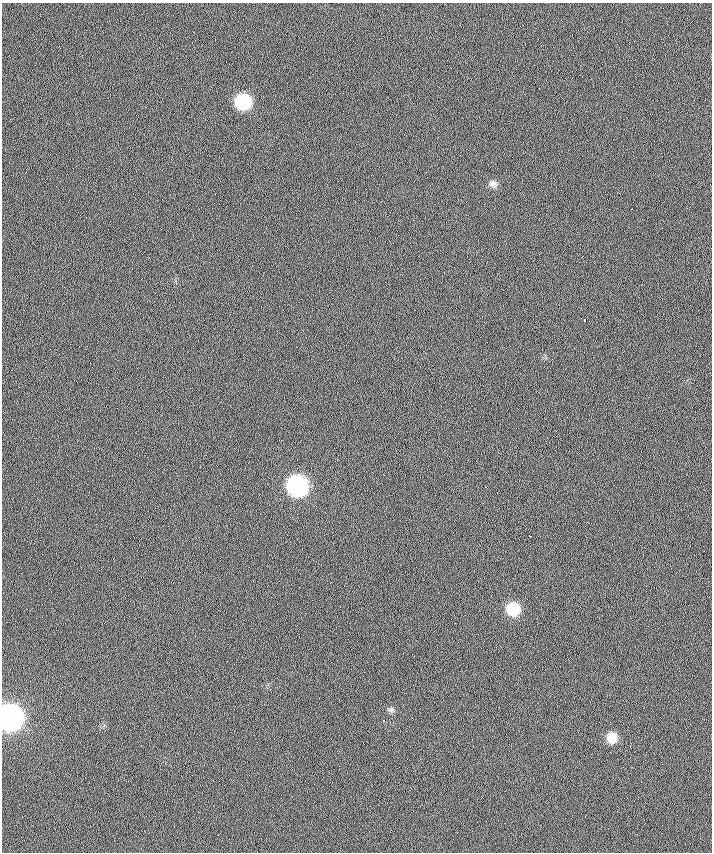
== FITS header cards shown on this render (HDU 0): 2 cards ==
NAXIS1  =                  710 /
NAXIS2  =                  850 /

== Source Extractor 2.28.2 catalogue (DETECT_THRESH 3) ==
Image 710 x 850 px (HDU 0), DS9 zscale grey, 1 PNG px = 1 image px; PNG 714 x 854 px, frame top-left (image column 1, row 850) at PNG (2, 3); no overlay
Background 0.75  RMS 9.1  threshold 27.4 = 3 sigma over >= 5 px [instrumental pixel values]
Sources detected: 11; all 11 listed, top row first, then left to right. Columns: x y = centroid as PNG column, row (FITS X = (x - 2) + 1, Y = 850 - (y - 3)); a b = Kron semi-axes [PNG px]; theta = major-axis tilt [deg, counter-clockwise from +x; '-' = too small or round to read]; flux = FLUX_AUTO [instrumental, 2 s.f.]
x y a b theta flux
243 102 11 11 - 40000
493 184 9 8 - 2700
585 320 4 3 - 4500
297 486 12 12 - 130000
485 487 3 2 - 920
529 535 3 2 - 1100
513 609 11 11 - 20000
392 710 7 6 - 1500
9 717 13 12 - 400000
384 720 3 2 - 1100
612 738 10 10 - 8700
At the frame edge (FLAGS 8, measured only in part): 1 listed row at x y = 9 717